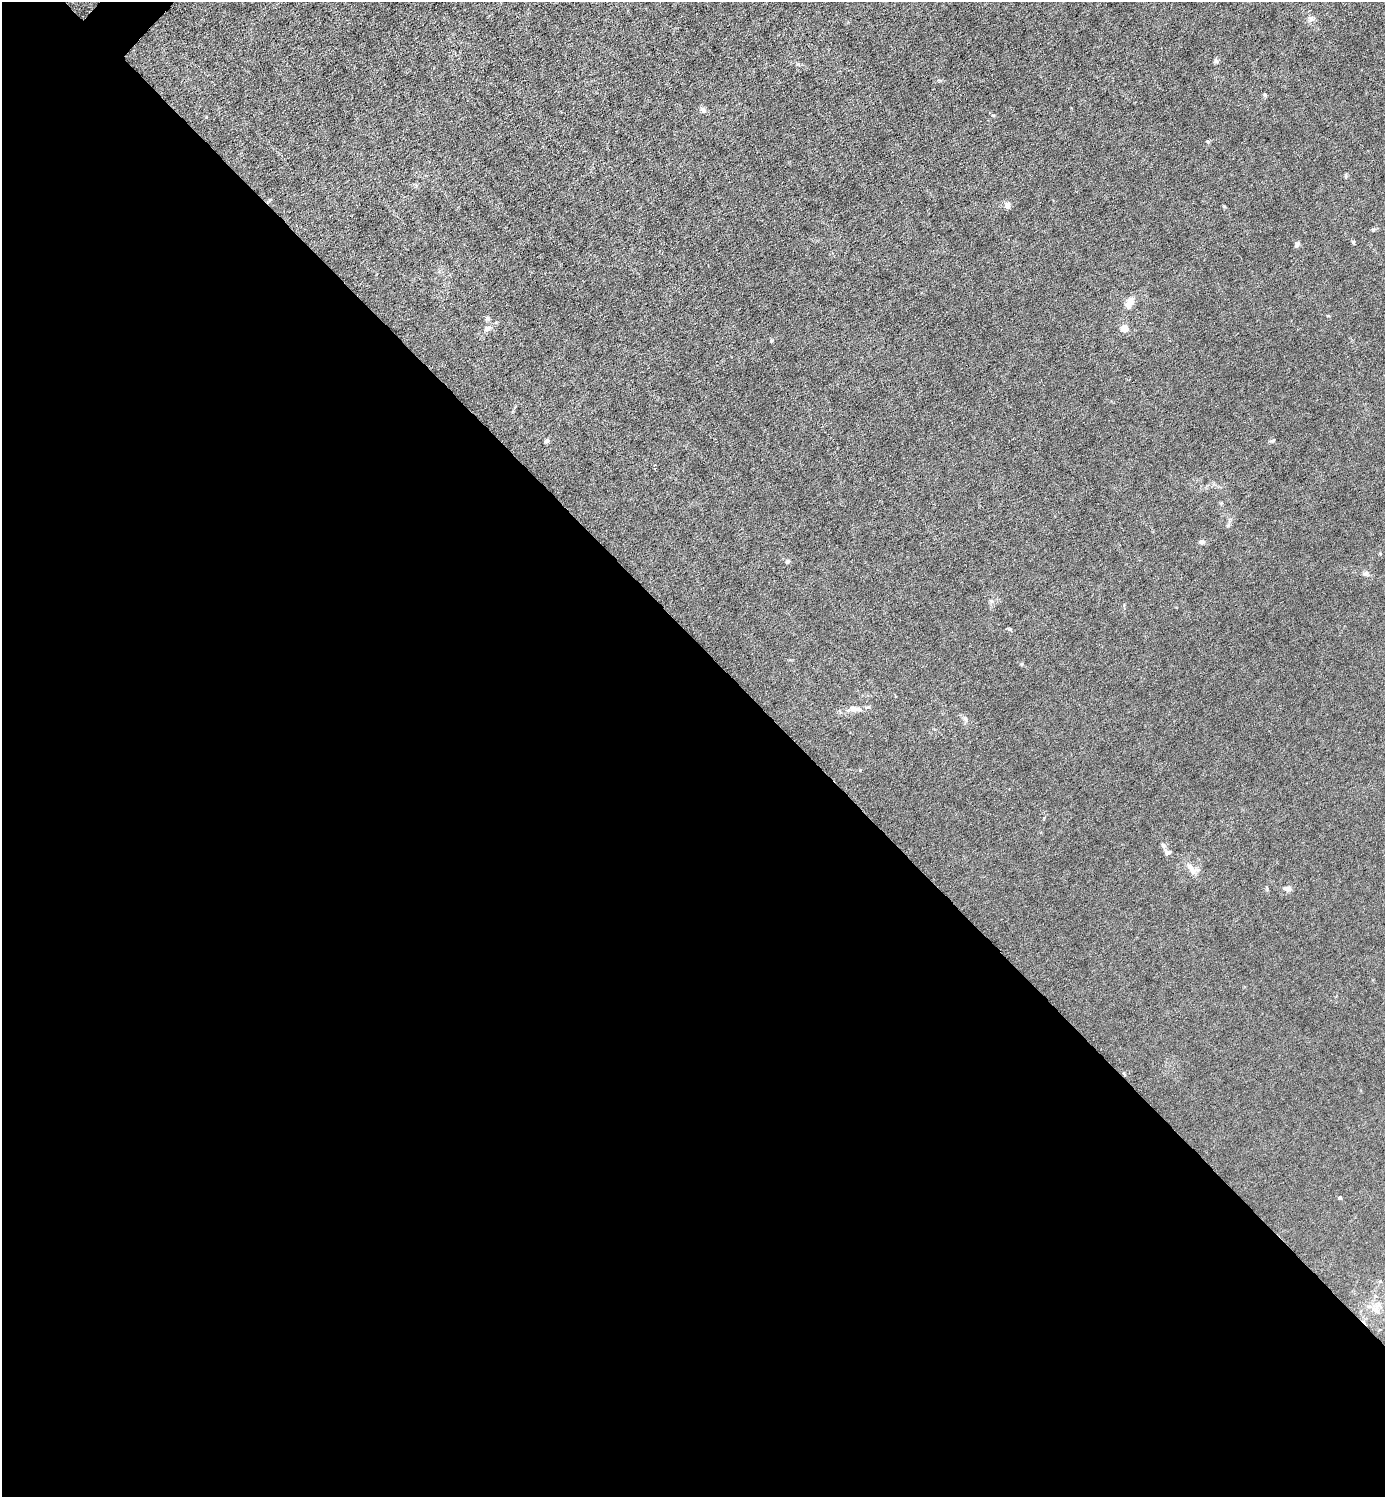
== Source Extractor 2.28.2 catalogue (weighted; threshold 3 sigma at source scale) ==
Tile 14 of 4 x 4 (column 2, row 4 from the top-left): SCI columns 1537-2919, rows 1-1495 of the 5980 x 5980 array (HDU 1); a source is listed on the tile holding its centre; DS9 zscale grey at full resolution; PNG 1387 x 1499 px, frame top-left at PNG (2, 2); no overlay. Shown black and unused: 57% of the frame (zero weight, under 6 of 12 exposures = <1% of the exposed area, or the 3 px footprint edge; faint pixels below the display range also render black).
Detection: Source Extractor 2.28.2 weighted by HDU 2 'WHT'; one run over the whole footprint, this tile lists its part. Background 0.0143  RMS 0.003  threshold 0.0125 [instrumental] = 3 sigma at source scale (4.09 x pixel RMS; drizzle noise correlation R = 1.36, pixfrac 0.8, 0.05/0.05 arcsec/px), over >= 5 px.
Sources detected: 27; all 27 listed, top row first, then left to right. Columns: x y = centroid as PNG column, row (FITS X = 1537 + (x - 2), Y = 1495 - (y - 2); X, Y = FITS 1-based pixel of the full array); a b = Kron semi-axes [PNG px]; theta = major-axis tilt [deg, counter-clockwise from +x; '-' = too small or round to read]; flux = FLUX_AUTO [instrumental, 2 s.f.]
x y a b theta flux
1311 19 10 6 -27 0.96
1216 61 6 6 - 0.62
1265 95 5 4 - 0.44
703 110 8 6 -51 0.93
1346 177 6 4 -73 0.37
1008 206 8 6 88 1.1
1373 230 6 4 45 0.39
1353 242 5 4 - 0.34
1297 245 8 5 68 0.65
1129 302 14 7 63 2.7
487 319 7 6 - 0.56
1125 328 5 4 - 6.8
487 329 9 7 34 1
771 341 4 4 - 0.33
1273 440 7 3 19 0.36
547 441 6 5 - 0.56
1202 542 6 6 - 0.84
788 561 5 5 - 0.69
1365 573 9 6 31 0.72
1010 629 7 4 -26 0.39
854 708 11 8 -15 1.5
966 719 6 4 -70 0.47
1168 852 8 6 20 0.8
1193 870 12 7 -65 1.7
1287 889 10 6 -10 1.1
1340 1198 4 4 - 0.3
1377 1308 20 7 84 2.5
Unlisted compact peaks at least as high as the median listed source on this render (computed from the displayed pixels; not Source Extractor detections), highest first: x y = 993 115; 1208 142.